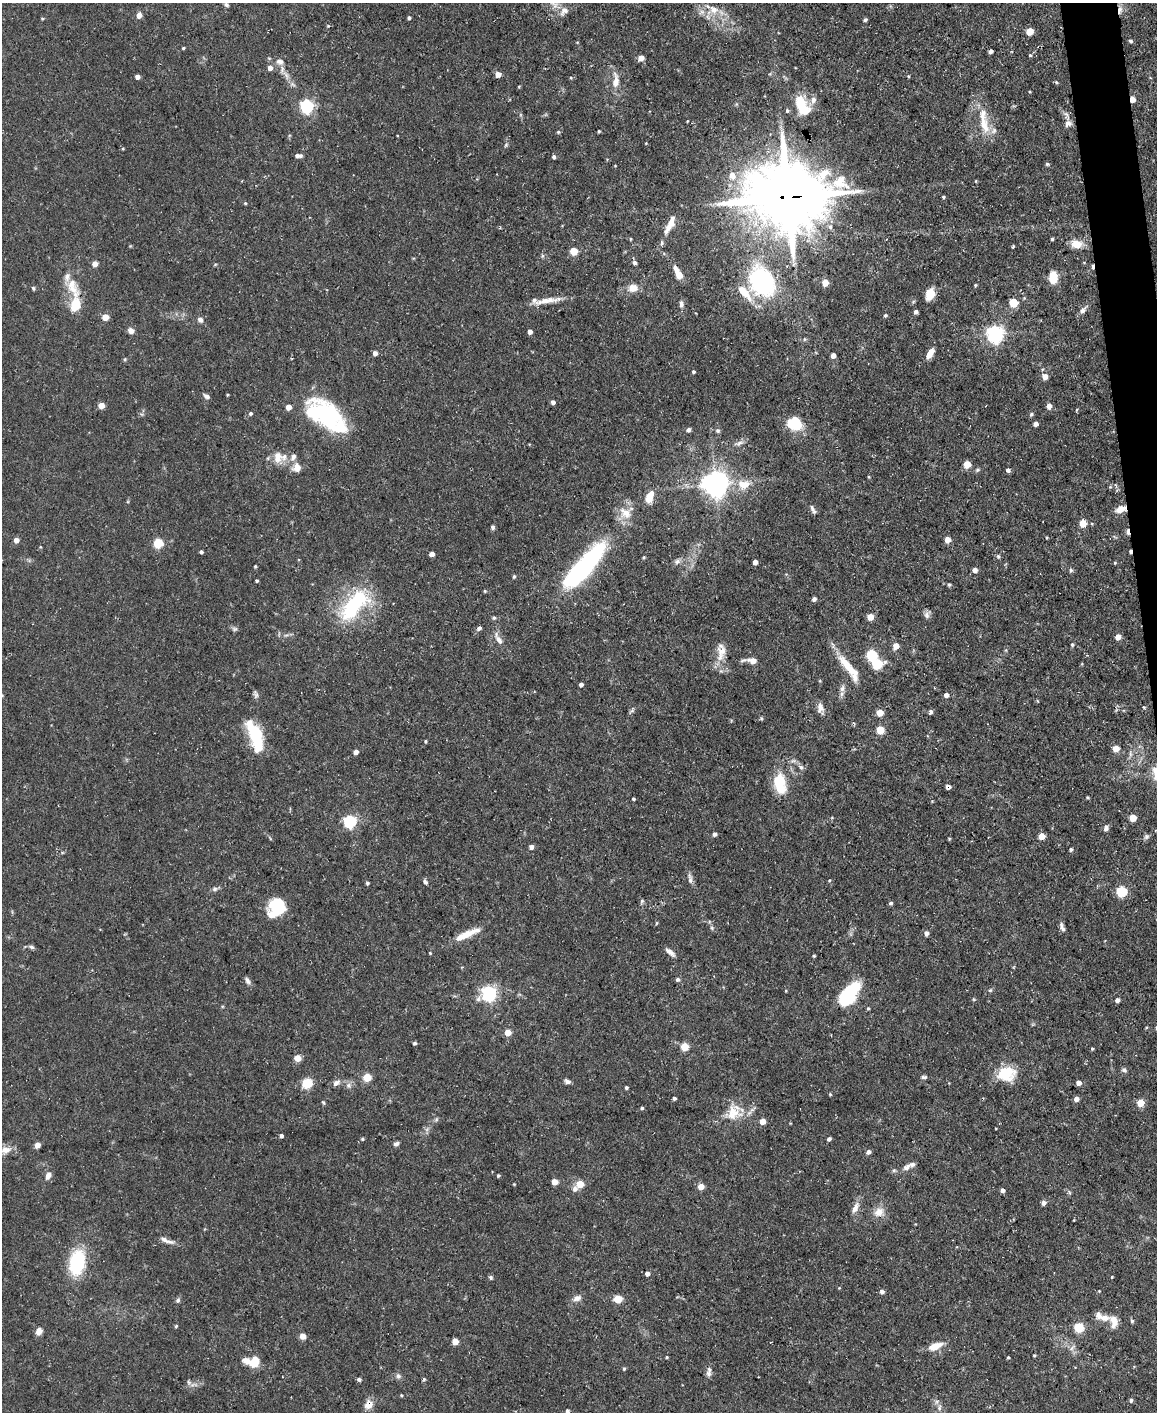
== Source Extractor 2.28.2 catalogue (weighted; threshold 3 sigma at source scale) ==
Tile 6 of 4 x 3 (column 2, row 2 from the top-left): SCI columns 1156-2310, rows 1537-2946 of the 4620 x 4591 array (HDU 1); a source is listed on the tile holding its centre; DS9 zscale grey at full resolution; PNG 1159 x 1414 px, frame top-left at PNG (2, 3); no overlay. Shown black and unused: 2% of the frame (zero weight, under 3 of 5 exposures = <1% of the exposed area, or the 3 px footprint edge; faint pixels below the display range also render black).
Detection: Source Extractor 2.28.2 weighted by HDU 2 'WHT'; one run over the whole footprint, this tile lists its part. Background 0.0587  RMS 0.004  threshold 0.0182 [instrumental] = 3 sigma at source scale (4.5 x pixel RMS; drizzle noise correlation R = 1.50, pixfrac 1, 0.05/0.05 arcsec/px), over >= 5 px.
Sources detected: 302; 9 inside a brighter object's white glare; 1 cosmic-ray / hot-pixel residue — not listed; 15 inside a brighter listed object's ellipse — not listed separately; the other 277 listed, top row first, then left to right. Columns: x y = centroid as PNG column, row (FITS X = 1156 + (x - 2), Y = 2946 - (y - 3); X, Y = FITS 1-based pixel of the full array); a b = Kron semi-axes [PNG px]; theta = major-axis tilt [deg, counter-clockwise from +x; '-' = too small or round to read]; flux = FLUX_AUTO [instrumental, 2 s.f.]
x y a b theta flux
554 4 15 9 -46 3.7
226 5 7 4 -44 0.77
714 10 14 11 -37 4.8
1120 10 12 5 84 2
139 15 5 5 - 3.3
42 18 5 3 - 0.38
409 18 4 4 - 0.68
865 20 5 4 - 0.75
1030 31 5 5 - 8.4
1130 41 5 4 - 0.77
183 48 3 3 - 0.51
990 51 4 4 - 1.2
1030 55 4 4 - 0.53
641 58 5 5 - 3.7
280 62 12 9 -17 2.5
270 68 5 5 - 2.4
286 75 15 6 -60 2.9
498 75 6 6 - 2.2
908 76 4 3 - 0.42
137 77 4 4 - 1.8
571 78 5 3 - 0.41
616 81 21 8 90 4.7
1056 82 5 3 - 0.52
519 86 4 3 - 0.37
1030 92 4 2 - 0.34
1132 99 5 4 - 4.2
800 102 19 18 - 8.8
307 106 6 6 - 74
1067 116 18 6 -67 2
687 121 3 3 - 0.31
984 125 23 13 -73 8.2
599 131 3 3 - 0.41
558 132 5 4 - 0.52
646 143 3 2 - 0.26
123 149 5 3 - 0.38
298 156 8 4 0 1.5
554 157 4 4 - 0.94
1047 164 5 4 - 0.59
732 175 9 8 - 4
976 181 5 3 - 0.33
787 197 24 20 -1 3900
943 197 4 3 - 0.55
245 203 4 4 - 0.42
669 225 26 8 62 5.4
630 239 5 3 - 0.38
1052 239 3 3 - 0.56
1076 244 14 10 -11 5.1
574 251 5 5 - 12
542 256 6 4 72 0.58
634 263 6 5 - 0.99
95 264 5 4 - 3.5
678 273 17 7 -61 4.6
1053 277 10 7 89 9.1
762 282 23 17 -61 66
825 283 5 5 - 6.5
975 285 4 3 - 0.47
33 288 5 4 - 0.61
73 288 33 13 -65 9.1
633 288 12 9 1 4.2
744 292 28 9 -48 7.6
930 294 9 7 73 7.9
545 301 25 9 11 5.4
1013 303 5 5 - 16
681 304 9 6 -89 1.3
1083 310 13 6 46 1.9
916 312 4 4 - 1.1
885 316 5 4 - 0.59
105 317 5 5 - 6.5
200 320 7 6 - 1.5
131 331 7 6 - 2
530 332 4 4 - 2
995 334 7 6 - 160
805 339 5 5 - 0.55
375 353 5 5 - 1.7
930 353 11 6 59 3.7
833 356 4 4 - 2.4
125 359 5 4 - 0.49
693 372 4 3 - 0.69
1045 377 5 5 - 3.5
227 395 4 3 - 0.38
206 396 8 5 -35 1.3
553 402 4 4 - 1.5
101 405 4 4 - 5.4
1049 406 5 5 - 2.7
288 407 4 4 - 3.8
1076 410 5 3 - 0.36
251 413 5 4 - 0.81
1031 414 5 4 - 0.7
323 416 45 22 -61 33
792 423 12 7 57 10
1035 424 4 4 - 2.1
688 430 5 5 - 1.1
718 431 6 6 - 0.83
739 443 15 5 20 1.7
278 457 14 10 81 4.3
293 457 12 7 66 2
967 464 5 5 - 8.2
297 467 10 9 - 3.6
977 470 7 5 17 0.74
1008 470 5 4 - 1
869 477 4 3 - 0.36
715 484 8 8 - 470
744 484 16 12 3 6.7
1110 487 4 4 - 0.44
649 497 13 7 69 6.4
813 509 13 4 -62 1.2
1120 509 10 6 20 4.6
625 513 20 16 -34 6.6
1083 523 5 5 - 7.9
493 527 5 4 - 0.83
1128 532 9 4 -86 1.5
947 539 5 4 - 3.8
16 540 4 4 - 3
158 543 6 6 - 11
40 547 4 3 - 0.33
1130 551 4 3 - 0.68
201 552 4 3 - 0.92
432 554 4 4 - 1.9
998 556 6 5 - 0.73
643 557 4 3 - 0.5
677 561 9 6 49 1.3
755 562 4 4 - 2.2
1115 563 4 4 - 0.42
255 566 4 3 - 0.48
583 567 57 15 48 78
975 570 4 4 - 2.2
1071 570 5 5 - 0.7
514 576 5 4 - 0.62
257 581 4 4 - 0.47
949 585 5 4 - 0.64
485 591 4 4 - 0.44
814 599 4 4 - 1.2
354 605 52 23 49 33
927 615 10 8 -76 1.4
870 617 5 5 - 5.3
494 618 5 4 - 0.6
479 628 5 4 - 1.2
234 629 8 6 -1 0.89
1118 637 5 5 - 3.5
499 640 15 7 -56 2.7
1072 645 5 4 - 0.65
896 646 6 5 - 3.9
721 651 26 12 86 6.1
872 655 6 5 - 31
752 661 11 5 -4 5
846 664 29 11 -50 8.7
581 684 4 4 - 1.2
842 688 10 6 69 1.7
2 695 3 3 - 0.34
256 695 10 6 -81 1.1
946 695 5 5 - 1.5
1144 707 5 4 - 0.42
820 708 12 7 88 2.3
931 712 5 4 - 1.1
880 713 5 5 - 6.2
761 718 5 5 - 0.51
880 730 5 5 - 12
425 741 4 3 - 0.49
257 743 48 13 -74 23
1116 748 5 5 - 5.1
356 752 5 5 - 1.9
801 767 7 6 - 1.2
780 783 25 14 -83 13
948 787 5 4 - 1.5
1087 797 4 3 - 0.49
633 799 3 3 - 0.55
1133 818 5 5 - 9
350 821 6 6 - 63
1106 828 7 5 68 1.5
714 834 4 4 - 1.2
1042 836 5 5 - 7.1
1146 837 7 6 - 0.98
949 839 4 4 - 0.42
531 847 4 4 - 1.9
1071 849 4 4 - 0.68
690 879 14 5 -81 1.7
829 880 4 4 - 0.38
425 882 7 5 -65 1
367 883 4 4 - 0.8
215 889 8 6 18 1
1122 891 6 5 - 33
642 901 7 5 72 0.68
891 903 5 4 - 0.73
277 904 22 13 40 16
1062 927 12 5 -70 1.6
712 928 6 4 -47 0.73
926 933 5 5 - 1.5
467 934 33 8 24 7.6
31 947 7 5 -21 0.83
670 952 14 5 -40 1.9
430 953 3 3 - 0.43
814 956 4 3 - 0.47
678 979 5 5 - 0.85
247 981 10 6 -59 1.4
990 990 6 5 - 0.61
489 993 6 6 - 120
846 997 21 15 55 21
1117 1000 4 4 - 1.6
868 1008 4 4 - 0.46
508 1032 5 5 - 6
415 1043 5 3 - 0.64
685 1047 5 5 - 12
1092 1049 4 3 - 0.5
297 1058 5 4 - 7.1
1124 1070 7 6 - 0.96
1006 1073 18 16 6 14
367 1077 5 5 - 14
924 1077 8 4 0 0.89
567 1081 6 5 - 1.5
307 1083 5 5 - 31
336 1083 10 7 29 1.9
1078 1083 5 4 - 1.9
348 1085 7 7 - 1.5
626 1088 3 3 - 0.75
830 1094 4 3 - 0.45
674 1098 3 3 - 0.75
1076 1099 4 4 - 2.5
323 1103 6 4 -56 0.56
1140 1103 5 5 - 8.5
642 1108 4 4 - 0.6
733 1113 26 21 26 11
436 1119 6 5 - 0.72
762 1121 4 4 - 4.8
281 1136 4 4 - 1.1
362 1139 5 4 - 0.58
829 1139 5 3 - 0.89
396 1144 7 5 24 1.2
37 1145 5 5 - 2.7
5 1150 13 10 13 3.8
868 1152 5 4 - 1.7
906 1167 10 6 33 2
894 1170 5 5 - 0.71
48 1175 11 7 65 2.3
498 1175 3 3 - 0.58
554 1182 5 4 - 4.8
514 1184 3 3 - 0.32
580 1184 5 5 - 8.3
701 1186 5 4 - 5.5
575 1189 8 7 - 1.7
1002 1190 4 4 - 1.8
1044 1203 5 4 - 1.9
855 1208 16 7 63 2.9
879 1212 15 11 19 4.1
167 1240 21 5 -23 2.4
77 1262 27 16 79 24
647 1274 5 4 - 1.8
491 1277 5 5 - 0.78
1112 1277 3 2 - 0.36
839 1288 4 4 - 0.34
1099 1291 3 3 - 0.32
882 1292 6 5 - 1.2
577 1298 12 7 25 2.1
618 1299 7 6 - 6.2
178 1300 7 6 - 0.86
1102 1317 24 9 -20 4.5
1114 1321 16 9 -84 4.5
1132 1321 5 5 - 0.64
176 1326 4 3 - 0.56
1079 1327 5 5 - 24
39 1331 8 6 64 2.7
302 1336 5 5 - 3
455 1341 5 4 - 7.1
935 1346 16 7 20 5.8
1034 1355 4 3 - 0.41
666 1357 3 3 - 0.47
1008 1357 3 3 - 0.43
255 1361 11 8 65 7.9
624 1368 4 3 - 0.64
709 1373 9 7 84 1.5
398 1376 8 7 - 1.2
359 1379 5 4 - 0.98
193 1385 9 4 17 1.4
401 1395 4 3 - 0.4
1131 1400 5 5 - 0.87
369 1404 10 9 - 4
940 1408 8 4 81 0.99
567 1411 4 4 - 0.82
Overlapping masked pixels (flux is a lower limit): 8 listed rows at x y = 1120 10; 1132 99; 787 197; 1120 509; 1128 532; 1130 551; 948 787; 369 1404
Isophote crosses this tile's border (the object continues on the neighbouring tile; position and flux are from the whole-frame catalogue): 3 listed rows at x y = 554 4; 2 695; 5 1150